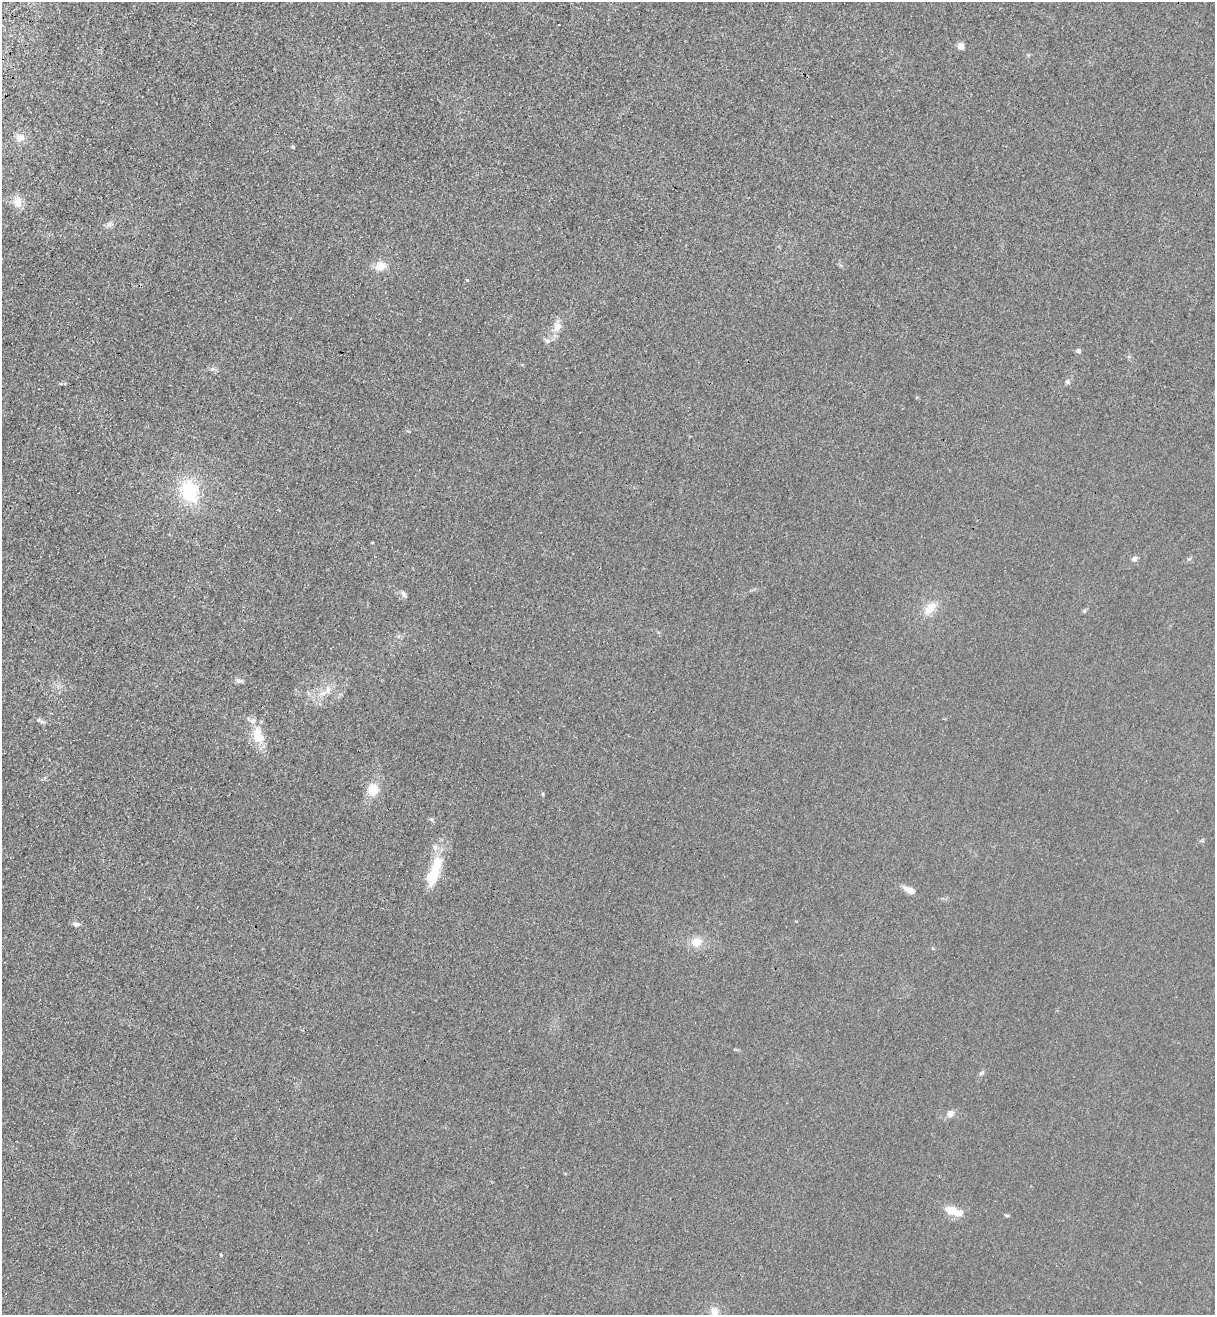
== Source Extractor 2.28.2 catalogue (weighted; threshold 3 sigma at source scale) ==
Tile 11 of 4 x 4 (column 3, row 3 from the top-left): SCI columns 2795-4007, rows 1359-2671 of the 5463 x 5344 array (HDU 1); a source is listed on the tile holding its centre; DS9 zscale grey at full resolution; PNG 1217 x 1317 px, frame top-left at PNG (2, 2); no overlay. Shown black and unused: <1% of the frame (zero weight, under 3 of 4 exposures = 6% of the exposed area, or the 3 px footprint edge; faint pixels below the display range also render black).
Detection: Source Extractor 2.28.2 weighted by HDU 2 'WHT'; one run over the whole footprint, this tile lists its part. Background 0.0139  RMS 0.0055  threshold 0.0247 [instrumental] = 3 sigma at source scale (4.5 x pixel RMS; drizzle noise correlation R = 1.50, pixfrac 1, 0.05/0.05 arcsec/px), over >= 5 px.
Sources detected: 36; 3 inside a brighter listed object's ellipse — not listed separately; the other 33 listed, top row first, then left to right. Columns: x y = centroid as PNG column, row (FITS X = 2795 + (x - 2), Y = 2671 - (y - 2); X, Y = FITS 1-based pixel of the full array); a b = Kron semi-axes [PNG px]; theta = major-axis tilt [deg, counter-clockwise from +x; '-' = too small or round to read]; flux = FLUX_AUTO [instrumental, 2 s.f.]
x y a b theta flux
559 25 2 2 - 0.49
961 46 5 4 - 11
20 137 12 10 3 4.2
18 202 16 10 -82 5.1
109 225 9 7 57 1.9
380 266 13 11 4 6.6
467 280 3 3 - 1.7
557 327 14 11 75 5.2
547 341 10 6 -24 1.8
1078 351 5 4 - 1.9
1067 381 6 5 - 1.1
190 491 28 22 -65 30
1134 559 7 6 - 1.9
1189 559 6 5 - 0.85
403 594 9 6 -58 1.6
930 608 17 11 52 7.7
1084 611 5 5 - 0.78
239 681 10 5 -16 1.7
328 690 12 7 79 3.2
38 720 6 3 70 0.68
253 721 8 6 1 2
257 738 21 13 -6 7.9
373 789 14 12 75 8.6
431 819 6 5 - 0.86
435 871 44 13 70 19
910 890 11 6 -24 5.7
76 924 9 6 -14 2
696 942 14 12 26 7
981 1073 8 5 40 1.1
950 1113 9 8 - 2.9
950 1210 11 10 - 5.3
1007 1215 7 3 -9 0.7
714 1311 11 10 - 4.1
Isophote crosses this tile's border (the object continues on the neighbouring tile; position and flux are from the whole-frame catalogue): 1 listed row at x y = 714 1311
Unlisted compact peaks at least as high as the median listed source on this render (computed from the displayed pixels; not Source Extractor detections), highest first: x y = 293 147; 212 369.